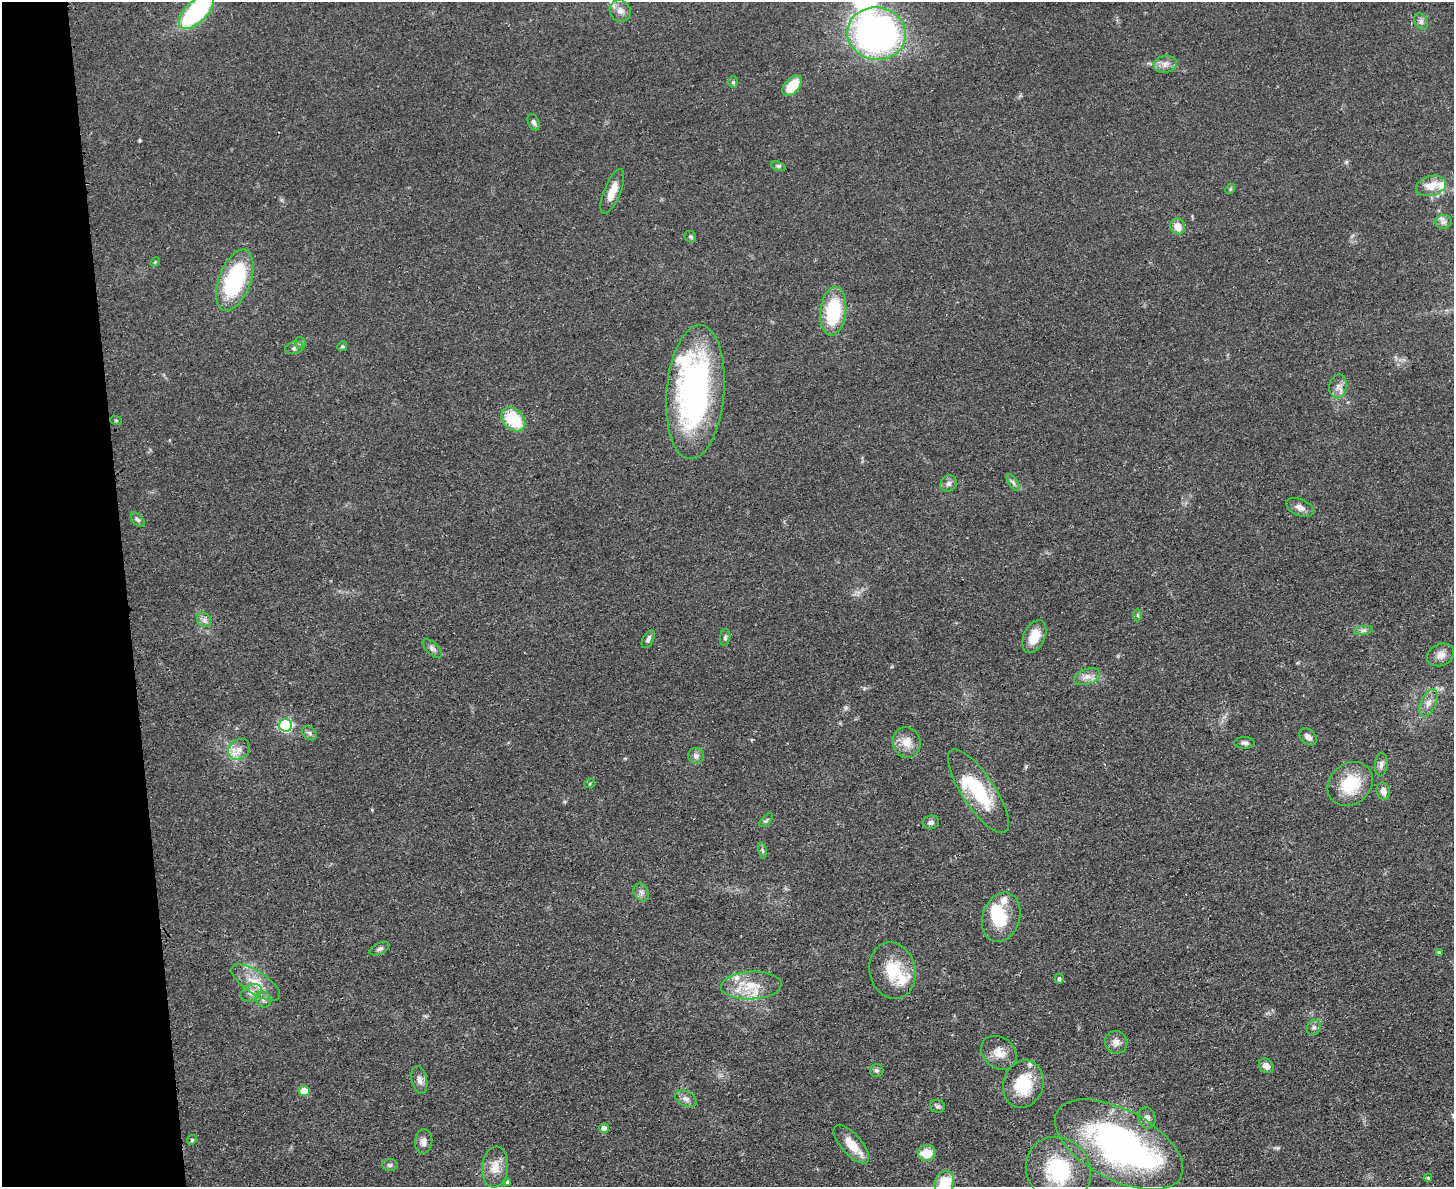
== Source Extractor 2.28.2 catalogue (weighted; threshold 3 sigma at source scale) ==
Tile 4 of 3 x 4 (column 1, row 2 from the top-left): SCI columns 142-1593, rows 2383-3567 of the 4750 x 4765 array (HDU 1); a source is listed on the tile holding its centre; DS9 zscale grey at full resolution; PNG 1456 x 1189 px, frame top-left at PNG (2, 2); each listed source drawn as its Kron ellipse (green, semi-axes under 4 px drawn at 4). Shown black and unused: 9% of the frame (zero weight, under 3 of 4 exposures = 2% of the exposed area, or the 3 px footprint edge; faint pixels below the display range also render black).
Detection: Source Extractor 2.28.2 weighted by HDU 2 'WHT'; one run over the whole footprint, this tile lists its part. Background 0.0459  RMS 0.0051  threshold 0.0232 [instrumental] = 3 sigma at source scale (4.5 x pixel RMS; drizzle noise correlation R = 1.50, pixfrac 1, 0.05/0.05 arcsec/px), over >= 5 px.
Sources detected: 98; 2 inside a brighter object's white glare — neither listed nor drawn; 9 inside a brighter listed object's ellipse — not listed separately; the other 87 listed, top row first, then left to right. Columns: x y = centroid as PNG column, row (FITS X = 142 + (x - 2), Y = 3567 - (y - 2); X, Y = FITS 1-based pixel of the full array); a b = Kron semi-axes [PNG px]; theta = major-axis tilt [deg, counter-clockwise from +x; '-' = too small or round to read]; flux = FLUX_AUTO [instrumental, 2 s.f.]
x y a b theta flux
620 11 11 10 - 3.3
196 12 22 11 44 68
1421 22 9 6 -63 1.7
877 34 29 26 -9 180
1165 64 12 8 9 3.3
733 82 6 5 - 0.86
792 86 12 7 48 16
534 122 8 5 -68 1.6
778 166 7 4 -17 0.95
1431 186 15 10 15 7.5
1230 189 5 4 - 0.67
612 191 24 8 68 7
1443 222 8 7 - 1.9
1178 226 8 7 - 5.4
690 237 6 5 - 0.89
155 262 5 3 - 0.56
235 280 32 16 70 53
833 311 24 13 83 33
300 343 6 5 - 0.96
342 346 5 4 - 0.73
294 348 9 6 11 1.5
1338 386 12 8 79 3.4
695 392 67 29 85 130
513 419 14 10 -46 21
116 420 6 3 -19 0.57
1013 482 9 4 -55 1.4
949 484 8 7 - 2.1
1300 507 14 8 -22 3.3
138 520 8 5 -44 1.3
1138 615 6 4 -89 0.69
204 620 8 6 -46 1.8
1363 630 9 4 8 1.4
725 637 8 5 83 1.3
1034 637 17 10 66 9.2
648 639 10 5 62 1.7
432 648 12 6 -43 1.9
1441 655 14 11 24 4
1087 677 13 7 18 3.6
1428 703 15 7 66 3.6
286 725 6 6 - 70
310 733 8 6 -42 1.3
1308 737 10 7 -42 3.1
907 742 15 14 - 6.8
1245 743 10 6 -1 1.6
239 749 11 9 42 4.3
696 756 8 8 - 2
1381 765 12 6 85 2.1
590 783 5 3 - 0.53
1350 784 24 20 41 21
978 791 49 16 -56 31
1383 791 9 6 -76 3
766 820 8 3 45 0.83
931 822 8 6 15 1.8
762 851 8 4 -81 0.96
641 892 9 7 -59 2.1
1001 917 25 18 72 19
379 949 10 5 26 1.5
1439 953 4 3 - 1.2
892 971 29 23 -78 19
1059 979 5 4 - 1.1
256 982 28 11 -33 10
751 985 30 14 3 14
251 993 11 8 25 3.3
263 999 8 7 - 2.2
1314 1027 8 6 54 1.4
1116 1042 11 11 - 3.3
999 1053 19 15 -38 7.1
1266 1066 8 6 -45 3.7
877 1070 7 6 - 1.2
419 1080 14 7 -78 2.9
1023 1084 24 20 73 22
304 1091 5 5 - 9.7
686 1099 11 7 -29 2.5
938 1106 7 6 - 1.3
1147 1118 11 8 -75 2.5
604 1128 5 5 - 3.6
192 1140 5 4 - 0.74
424 1141 12 8 82 2.9
851 1144 24 10 -48 10
1119 1145 70 35 -28 180
927 1153 9 8 - 9.1
390 1165 7 6 - 1.2
495 1167 20 13 83 7.7
1058 1170 34 31 -50 41
1428 1178 4 4 - 0.79
507 1182 4 3 - 3.2
944 1183 12 9 74 16
Isophote crosses this tile's border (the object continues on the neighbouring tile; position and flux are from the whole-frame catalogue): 2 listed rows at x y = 196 12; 944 1183